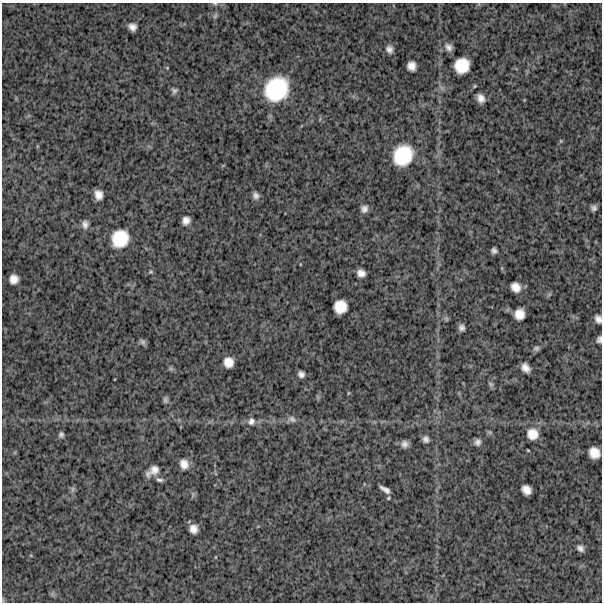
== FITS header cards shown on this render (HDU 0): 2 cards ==
NAXIS1  =                  600
NAXIS2  =                  600

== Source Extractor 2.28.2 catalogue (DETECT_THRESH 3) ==
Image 600 x 600 px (HDU 0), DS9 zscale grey, 1 PNG px = 1 image px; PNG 604 x 604 px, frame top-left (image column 1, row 600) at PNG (2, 3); no overlay
Background 1500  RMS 290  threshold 880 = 3 sigma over >= 5 px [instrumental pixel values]
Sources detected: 60; all 60 listed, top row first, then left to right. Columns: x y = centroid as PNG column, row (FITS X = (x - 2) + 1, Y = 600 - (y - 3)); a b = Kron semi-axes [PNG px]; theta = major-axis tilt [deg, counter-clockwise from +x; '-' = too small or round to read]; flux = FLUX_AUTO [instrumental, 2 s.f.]
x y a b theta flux
215 4 6 4 -1 2.9e+04
215 16 9 4 55 3.5e+04
132 27 8 6 -37 1.1e+05
449 47 10 8 -38 9.5e+04
389 49 9 8 - 9.3e+04
411 66 8 8 - 1.5e+05
462 66 14 13 - 4.5e+05
167 68 5 4 - 1.8e+04
475 86 5 4 - 2.3e+04
276 89 26 22 49 1.2e+06
174 91 8 8 - 6.1e+04
481 98 9 7 -59 1.3e+05
561 141 5 3 - 1.5e+04
403 155 19 16 54 8.0e+05
98 195 9 7 -71 1.5e+05
256 195 8 7 - 8.1e+04
594 208 5 5 - 6.5e+04
364 209 8 8 - 9.2e+04
186 221 7 7 - 1.2e+05
85 224 10 8 -84 9.8e+04
120 239 16 14 52 5.9e+05
494 251 5 5 - 6.2e+04
300 264 5 3 - 1.4e+04
151 272 7 4 18 2.9e+04
361 273 8 7 - 1.3e+05
14 279 8 8 - 1.6e+05
516 287 9 8 - 1.8e+05
340 307 12 12 - 3.2e+05
519 314 10 9 - 2.2e+05
446 318 8 5 -63 3.5e+04
598 319 8 6 -65 9.8e+04
462 328 6 5 - 7.2e+04
599 339 7 5 77 6.3e+04
143 342 9 6 -59 5.4e+04
536 348 8 6 14 5.1e+04
228 362 9 9 - 2.0e+05
525 368 9 7 -50 1.4e+05
171 369 8 5 -58 3.9e+04
301 374 6 5 - 8.1e+04
491 384 8 5 -50 4.1e+04
348 393 5 3 - 1.6e+04
166 400 9 6 -83 5.3e+04
292 419 12 8 -26 8.2e+04
251 421 11 9 58 1.1e+05
532 434 15 14 - 2.6e+05
61 435 6 5 - 5.2e+04
426 439 7 6 - 7.6e+04
478 442 8 7 - 7.8e+04
405 444 7 6 - 9.2e+04
594 453 11 9 -48 2.4e+05
184 464 11 9 -70 1.7e+05
153 471 16 9 34 1.7e+05
160 480 10 5 -11 5.6e+04
73 489 10 4 90 4.7e+04
385 489 10 4 -31 9.6e+04
526 490 9 8 - 1.6e+05
388 498 6 4 62 2.3e+04
193 529 8 7 - 1.4e+05
580 548 7 5 -34 7.8e+04
216 557 4 3 - 1.4e+04
At the frame edge (FLAGS 8, measured only in part): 3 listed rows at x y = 215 4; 598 319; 599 339